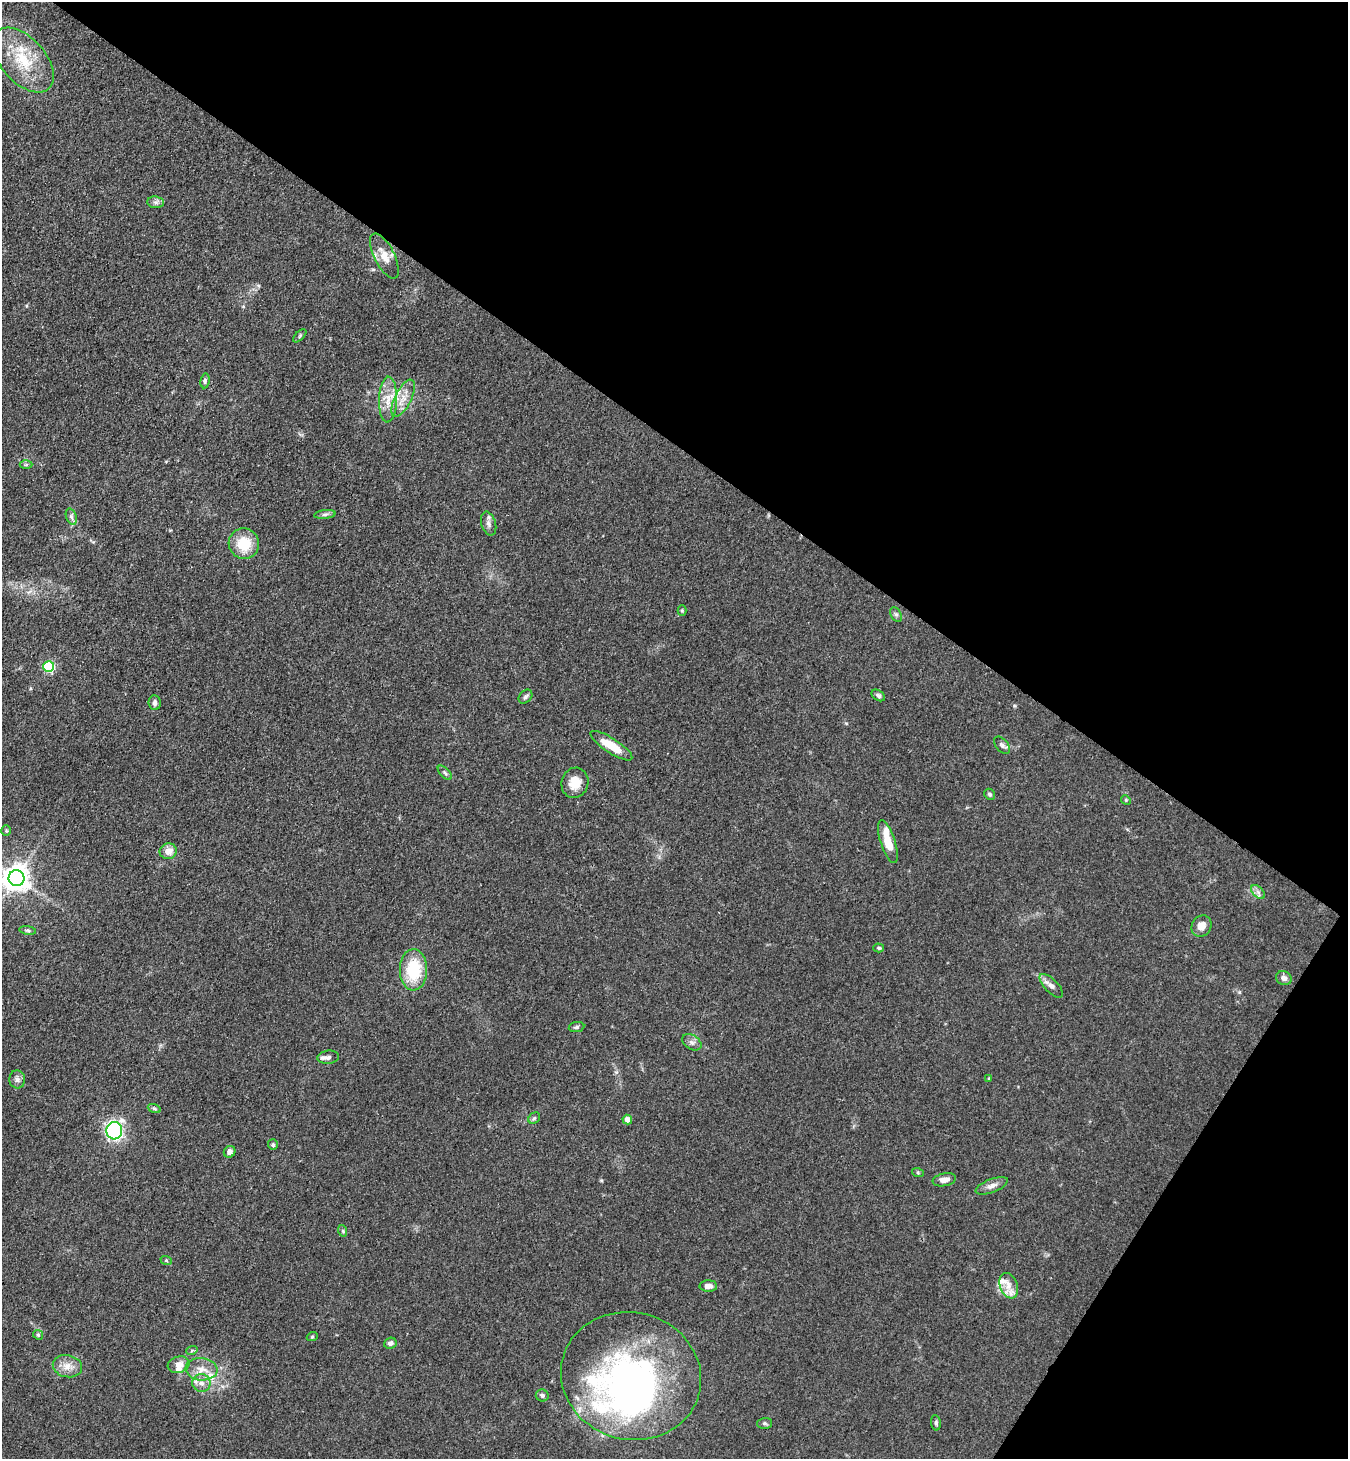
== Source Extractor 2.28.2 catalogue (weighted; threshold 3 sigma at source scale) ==
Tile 8 of 4 x 4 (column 4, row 2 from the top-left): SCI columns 4379-5724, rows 2951-4407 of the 5923 x 5900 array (HDU 1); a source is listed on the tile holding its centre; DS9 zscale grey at full resolution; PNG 1350 x 1461 px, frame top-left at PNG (2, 2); each listed source drawn as its Kron ellipse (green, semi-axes under 4 px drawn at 4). Shown black and unused: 35% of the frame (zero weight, under 3 of 4 exposures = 5% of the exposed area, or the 3 px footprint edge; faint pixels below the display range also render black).
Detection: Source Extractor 2.28.2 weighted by HDU 2 'WHT'; one run over the whole footprint, this tile lists its part. Background 0.101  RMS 0.0064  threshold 0.0287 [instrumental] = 3 sigma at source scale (4.5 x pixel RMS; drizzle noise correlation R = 1.50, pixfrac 1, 0.05/0.05 arcsec/px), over >= 5 px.
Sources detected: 74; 2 inside a brighter object's white glare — neither listed nor drawn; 7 inside a brighter listed object's ellipse — not listed separately; the other 65 listed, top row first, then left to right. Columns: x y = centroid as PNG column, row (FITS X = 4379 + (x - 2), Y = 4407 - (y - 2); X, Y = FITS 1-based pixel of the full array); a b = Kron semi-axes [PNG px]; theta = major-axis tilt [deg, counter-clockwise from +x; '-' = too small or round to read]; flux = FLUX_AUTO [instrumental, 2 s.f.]
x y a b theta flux
23 60 39 22 -48 31
156 202 8 6 -7 2
384 256 25 10 -63 9
300 336 8 3 45 0.89
205 381 7 4 82 1.4
403 398 20 8 63 7.8
388 400 23 9 88 9.8
26 465 6 4 1 0.97
325 514 11 4 5 1.7
71 517 8 5 -70 1.8
489 524 12 7 -74 3
244 544 15 15 - 19
682 611 5 4 - 0.72
896 614 8 5 -62 1.6
49 667 5 5 - 63
878 695 7 5 -33 1.5
525 697 8 6 47 1.6
155 703 7 6 - 2.7
1002 745 10 6 -49 1.9
611 746 24 7 -33 14
445 773 9 4 -45 1.5
575 783 15 13 73 10
990 794 6 5 - 1
1126 800 5 4 - 0.73
6 831 5 5 - 0.82
888 842 22 7 -72 12
168 851 9 7 13 6.6
16 878 8 8 - 780
1258 892 8 5 -45 2.1
1201 926 11 9 60 5.9
28 930 8 4 -9 1.2
879 948 5 4 - 0.87
413 970 21 13 89 30
1284 978 8 7 - 3
1051 986 15 6 -45 3.2
576 1027 8 5 9 1.3
692 1042 10 7 -33 2.6
328 1057 11 6 5 2.3
989 1078 4 3 - 0.78
17 1079 9 8 - 2.8
154 1108 7 4 -19 1
534 1118 6 5 - 1
627 1120 5 5 - 4.9
114 1131 9 8 - 110
273 1145 5 5 - 1.1
230 1152 6 5 - 2.7
918 1173 6 4 -19 0.78
944 1180 12 6 11 3.9
992 1186 17 6 21 3.8
343 1231 6 3 -72 0.81
166 1260 6 3 -19 0.75
708 1286 9 5 1 4
1009 1286 13 8 -67 6.3
38 1335 5 4 - 0.87
312 1337 5 3 - 0.69
390 1343 6 5 - 2.5
192 1350 6 3 20 0.82
179 1365 11 8 16 5
67 1366 15 11 -12 6.6
201 1369 16 11 -5 7.7
631 1376 70 63 -15 190
201 1383 9 9 - 4.2
542 1395 6 6 - 1.4
764 1423 7 5 2 1.3
936 1423 7 5 -81 1.2
Isophote crosses this tile's border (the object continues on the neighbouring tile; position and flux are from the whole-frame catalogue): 1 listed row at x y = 16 878